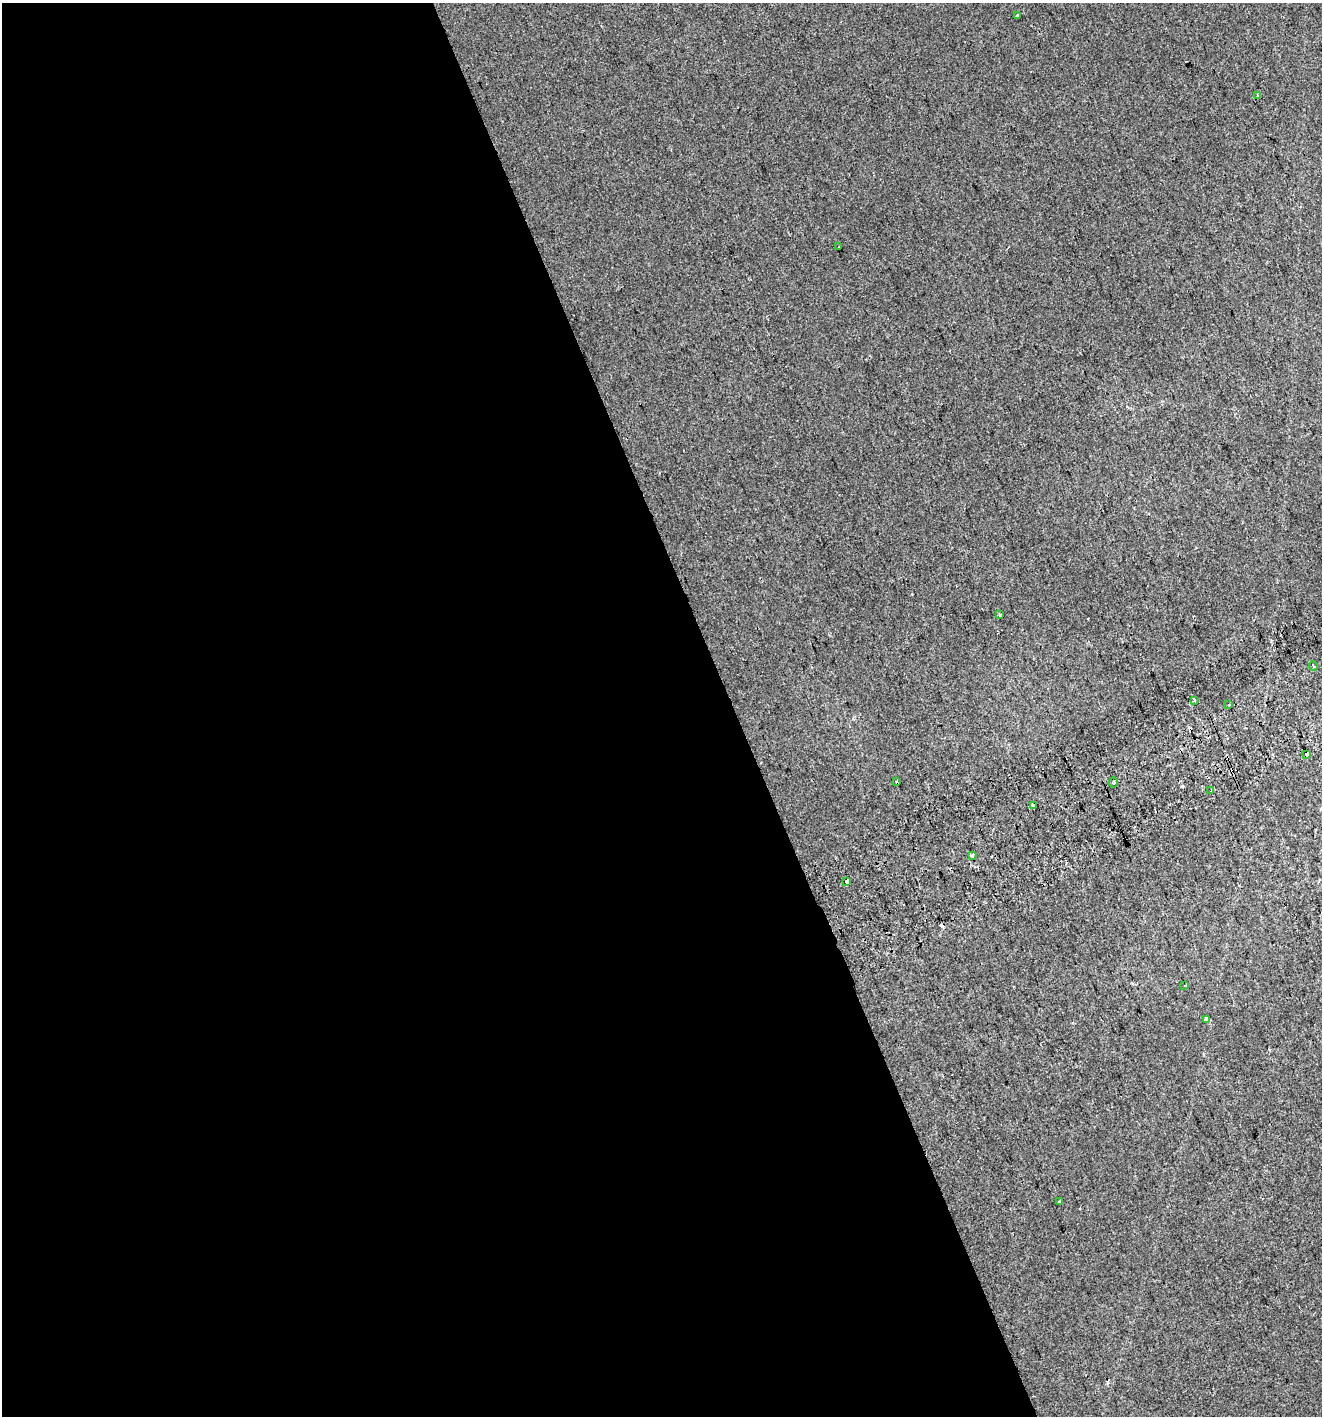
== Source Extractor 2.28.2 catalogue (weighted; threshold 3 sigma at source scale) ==
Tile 9 of 4 x 4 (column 1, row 3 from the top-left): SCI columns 108-1427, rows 1457-2870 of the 5552 x 5736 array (HDU 1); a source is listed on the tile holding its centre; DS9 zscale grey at full resolution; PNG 1324 x 1418 px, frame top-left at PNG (2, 3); each listed source drawn as its Kron ellipse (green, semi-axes under 4 px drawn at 4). Shown black and unused: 56% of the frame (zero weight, under 2 of 3 exposures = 2% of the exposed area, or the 3 px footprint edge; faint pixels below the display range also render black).
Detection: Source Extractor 2.28.2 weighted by HDU 2 'WHT'; one run over the whole footprint, this tile lists its part. Background -1.28e-04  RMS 0.0074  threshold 0.0334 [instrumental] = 3 sigma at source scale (4.5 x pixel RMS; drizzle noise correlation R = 1.50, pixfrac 1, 0.0396/0.0396 arcsec/px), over >= 5 px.
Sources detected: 25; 8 cosmic-ray / hot-pixel residue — neither listed nor drawn; the other 17 listed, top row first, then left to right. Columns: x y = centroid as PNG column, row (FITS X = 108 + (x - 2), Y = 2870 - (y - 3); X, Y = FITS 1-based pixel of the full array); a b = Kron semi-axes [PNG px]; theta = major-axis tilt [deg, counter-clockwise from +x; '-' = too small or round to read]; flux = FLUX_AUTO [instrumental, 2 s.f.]
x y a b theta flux
1017 15 3 3 - 3.5
1258 95 3 3 - 0.79
839 247 3 2 - 0.62
1000 615 3 3 - 0.88
1313 666 5 3 - 0.84
1194 700 4 3 - 4
1229 705 3 2 - 2.1
1306 755 4 3 - 16
896 781 4 3 - 0.78
1114 782 5 3 - 0.71
1211 791 3 2 - 0.8
1033 805 4 3 - 6.9
972 856 4 3 - 3.3
847 881 3 3 - 29
1185 985 3 2 - 0.54
1206 1019 3 3 - 5
1059 1201 3 3 - 1.1
Overlapping masked pixels (flux is a lower limit): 2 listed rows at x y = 1306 755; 1033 805